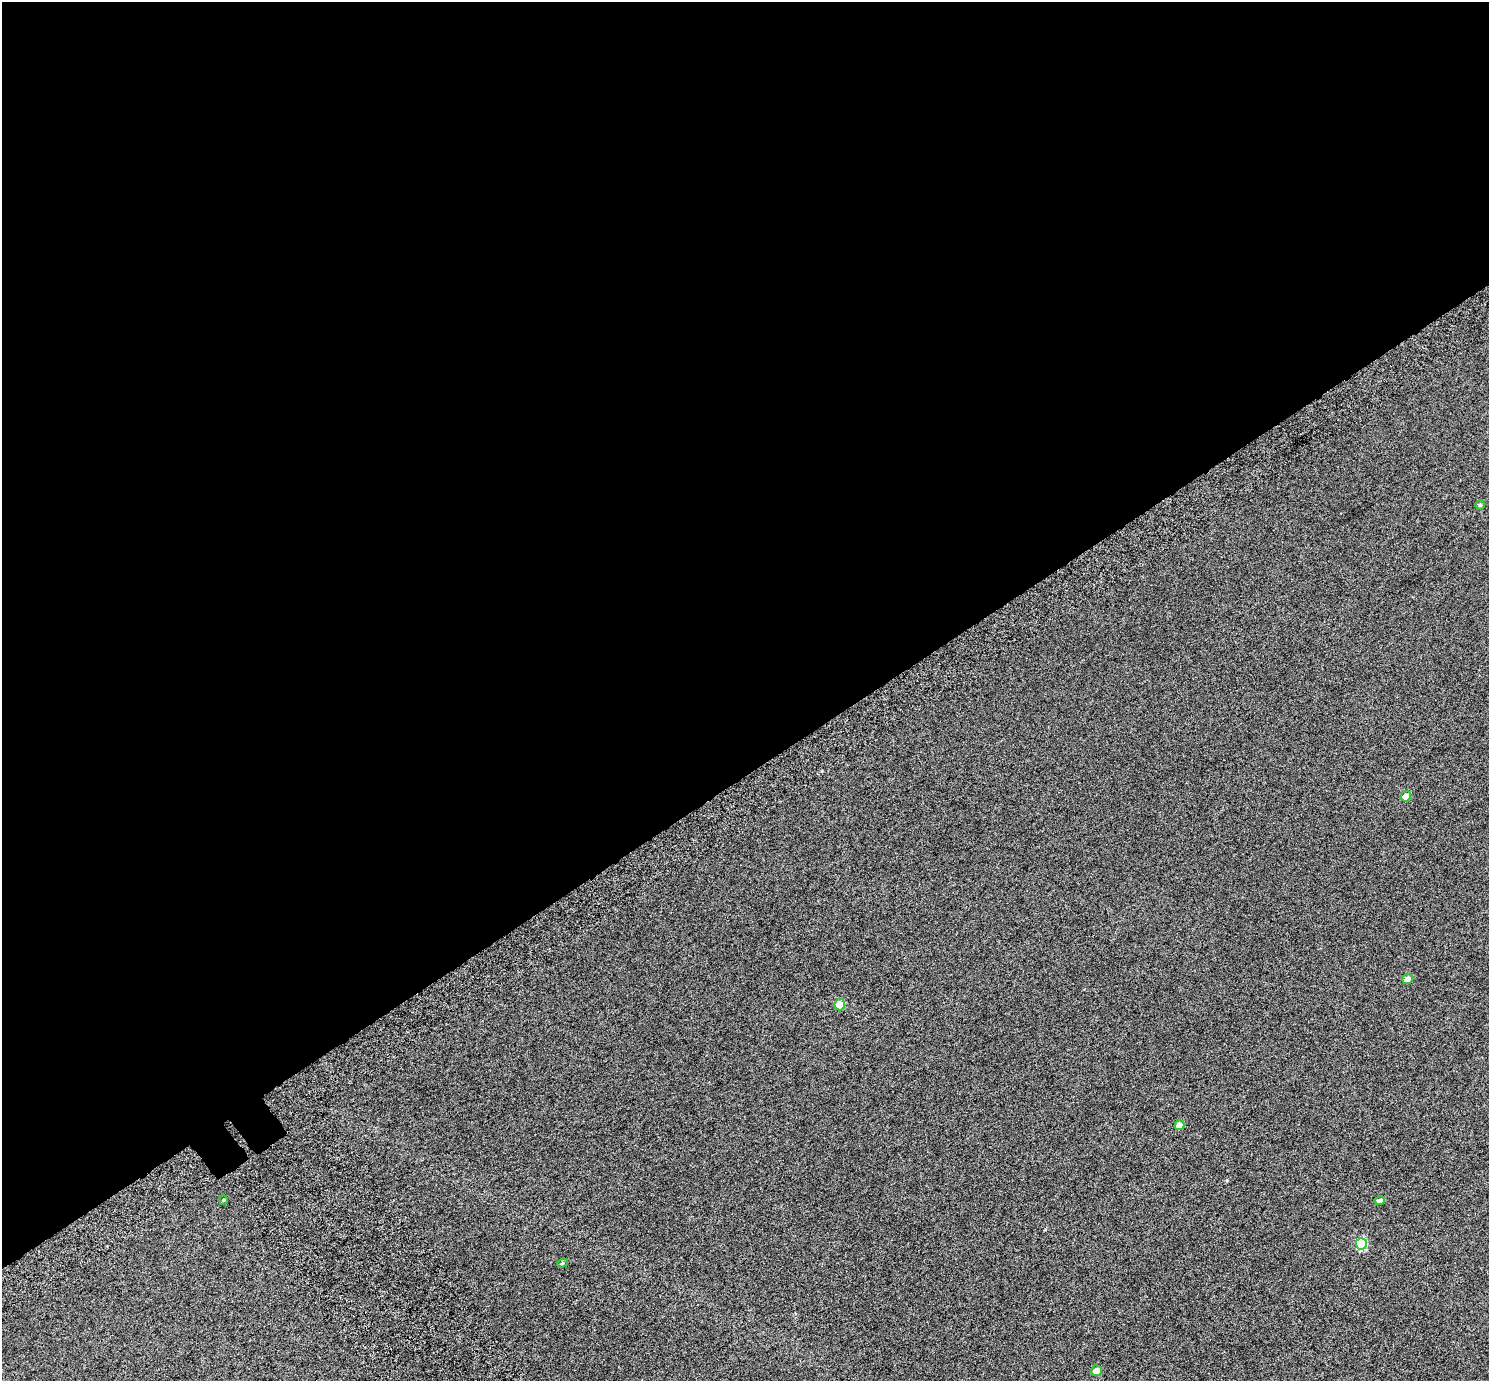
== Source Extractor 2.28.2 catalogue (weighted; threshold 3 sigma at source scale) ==
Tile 2 of 4 x 4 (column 2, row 1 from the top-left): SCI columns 1551-3037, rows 4352-5730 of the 6078 x 6006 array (HDU 1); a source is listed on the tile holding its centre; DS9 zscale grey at full resolution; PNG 1491 x 1383 px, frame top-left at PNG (2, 2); each listed source drawn as its Kron ellipse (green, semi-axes under 4 px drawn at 4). Shown black and unused: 56% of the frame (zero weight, under 6 of 12 exposures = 4% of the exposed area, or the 3 px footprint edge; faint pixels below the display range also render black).
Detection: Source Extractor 2.28.2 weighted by HDU 2 'WHT'; one run over the whole footprint, this tile lists its part. Background 8.45e-05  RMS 0.003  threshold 0.0121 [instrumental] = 3 sigma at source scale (4.09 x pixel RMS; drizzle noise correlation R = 1.36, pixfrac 0.8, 0.0396/0.0396 arcsec/px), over >= 5 px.
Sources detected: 10; all 10 listed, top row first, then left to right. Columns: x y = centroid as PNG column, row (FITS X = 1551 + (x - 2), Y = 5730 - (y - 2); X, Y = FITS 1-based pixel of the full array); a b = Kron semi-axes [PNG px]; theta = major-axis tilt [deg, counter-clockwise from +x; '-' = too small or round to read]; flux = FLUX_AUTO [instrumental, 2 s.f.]
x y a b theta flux
1480 505 4 4 - 0.39
1406 796 5 5 - 2.1
1407 979 5 5 - 1.6
840 1005 6 5 - 2.9
1179 1125 5 5 - 2.3
224 1200 5 3 - 0.22
1380 1200 5 4 - 0.82
1361 1244 6 5 - 17
562 1263 6 4 23 0.33
1096 1371 5 5 - 2.1